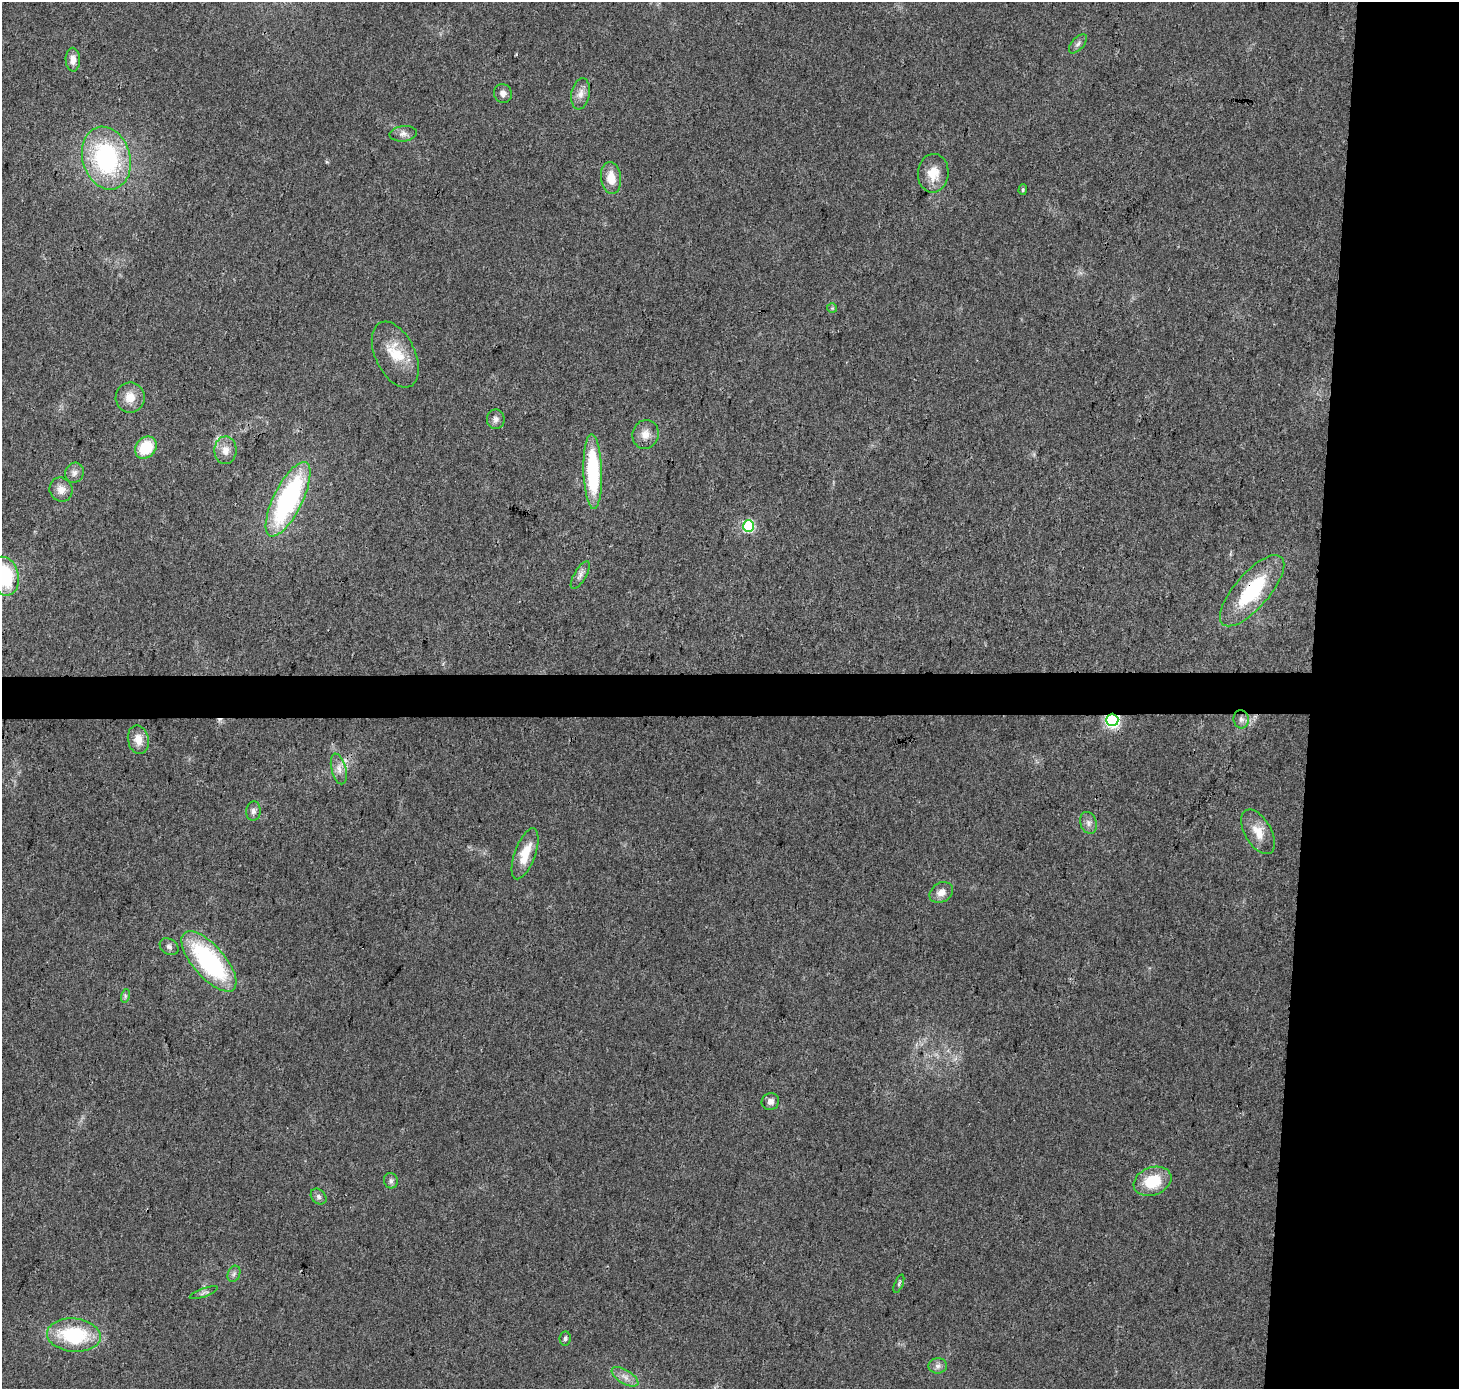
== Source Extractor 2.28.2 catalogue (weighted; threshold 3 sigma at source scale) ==
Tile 6 of 3 x 3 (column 3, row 2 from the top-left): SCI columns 2923-4379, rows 1623-3009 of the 4379 x 4623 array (HDU 1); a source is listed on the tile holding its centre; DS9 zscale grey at full resolution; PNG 1461 x 1391 px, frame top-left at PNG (2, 2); each listed source drawn as its Kron ellipse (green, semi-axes under 4 px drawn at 4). Shown black and unused: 13% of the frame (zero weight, under 3 of 4 exposures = <1% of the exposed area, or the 3 px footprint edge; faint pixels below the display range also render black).
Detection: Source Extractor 2.28.2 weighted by HDU 2 'WHT'; one run over the whole footprint, this tile lists its part. Background 0.0348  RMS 0.0041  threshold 0.0185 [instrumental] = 3 sigma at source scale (4.5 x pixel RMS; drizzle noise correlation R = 1.50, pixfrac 1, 0.0396/0.0396 arcsec/px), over >= 5 px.
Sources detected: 49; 2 cosmic-ray / hot-pixel residue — neither listed nor drawn; the other 47 listed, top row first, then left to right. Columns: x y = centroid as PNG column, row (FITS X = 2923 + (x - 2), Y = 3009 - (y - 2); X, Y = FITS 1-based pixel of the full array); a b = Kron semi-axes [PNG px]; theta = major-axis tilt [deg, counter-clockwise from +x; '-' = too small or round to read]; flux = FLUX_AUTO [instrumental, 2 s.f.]
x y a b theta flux
1078 44 11 6 48 1.5
73 60 12 7 -88 3
503 93 9 9 - 2.1
580 94 16 9 79 3.4
403 134 13 7 6 2.2
106 158 32 24 -74 57
933 173 19 15 85 7.9
611 178 16 10 -83 6.5
1023 190 5 4 - 0.65
832 308 5 5 - 0.53
395 355 35 20 -64 13
130 397 15 14 - 5.7
496 419 10 9 - 1.9
645 434 14 13 - 4.3
146 448 12 9 48 14
225 450 14 11 89 4.1
593 472 37 9 -88 37
74 473 10 9 - 2
61 490 12 11 - 3.7
288 499 41 14 64 75
748 526 6 5 - 38
580 575 16 6 59 2
4 576 20 14 -75 31
1252 591 45 17 49 30
1241 719 9 7 -83 1.8
1112 720 6 6 - 94
138 740 14 10 -77 4.7
339 769 15 7 -75 2.9
253 811 10 7 85 1.7
1088 823 11 8 -71 2.1
1258 832 24 13 -60 7
525 854 27 10 70 10
941 892 12 9 32 3.6
169 947 10 7 -34 1.5
209 961 37 16 -49 60
125 996 7 4 73 0.8
770 1102 9 8 - 2.1
391 1181 8 7 - 1.3
1152 1181 19 14 20 14
319 1197 9 7 -47 1.4
234 1274 8 6 68 1.3
899 1284 10 3 68 0.79
204 1293 15 4 20 1.2
74 1335 27 16 -5 32
565 1338 7 5 83 1.1
938 1366 9 7 8 1.8
625 1377 15 6 -31 2.8
Overlapping masked pixels (flux is a lower limit): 2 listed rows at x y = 1252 591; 1112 720
Isophote crosses this tile's border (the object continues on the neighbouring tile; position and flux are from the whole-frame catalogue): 1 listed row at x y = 4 576